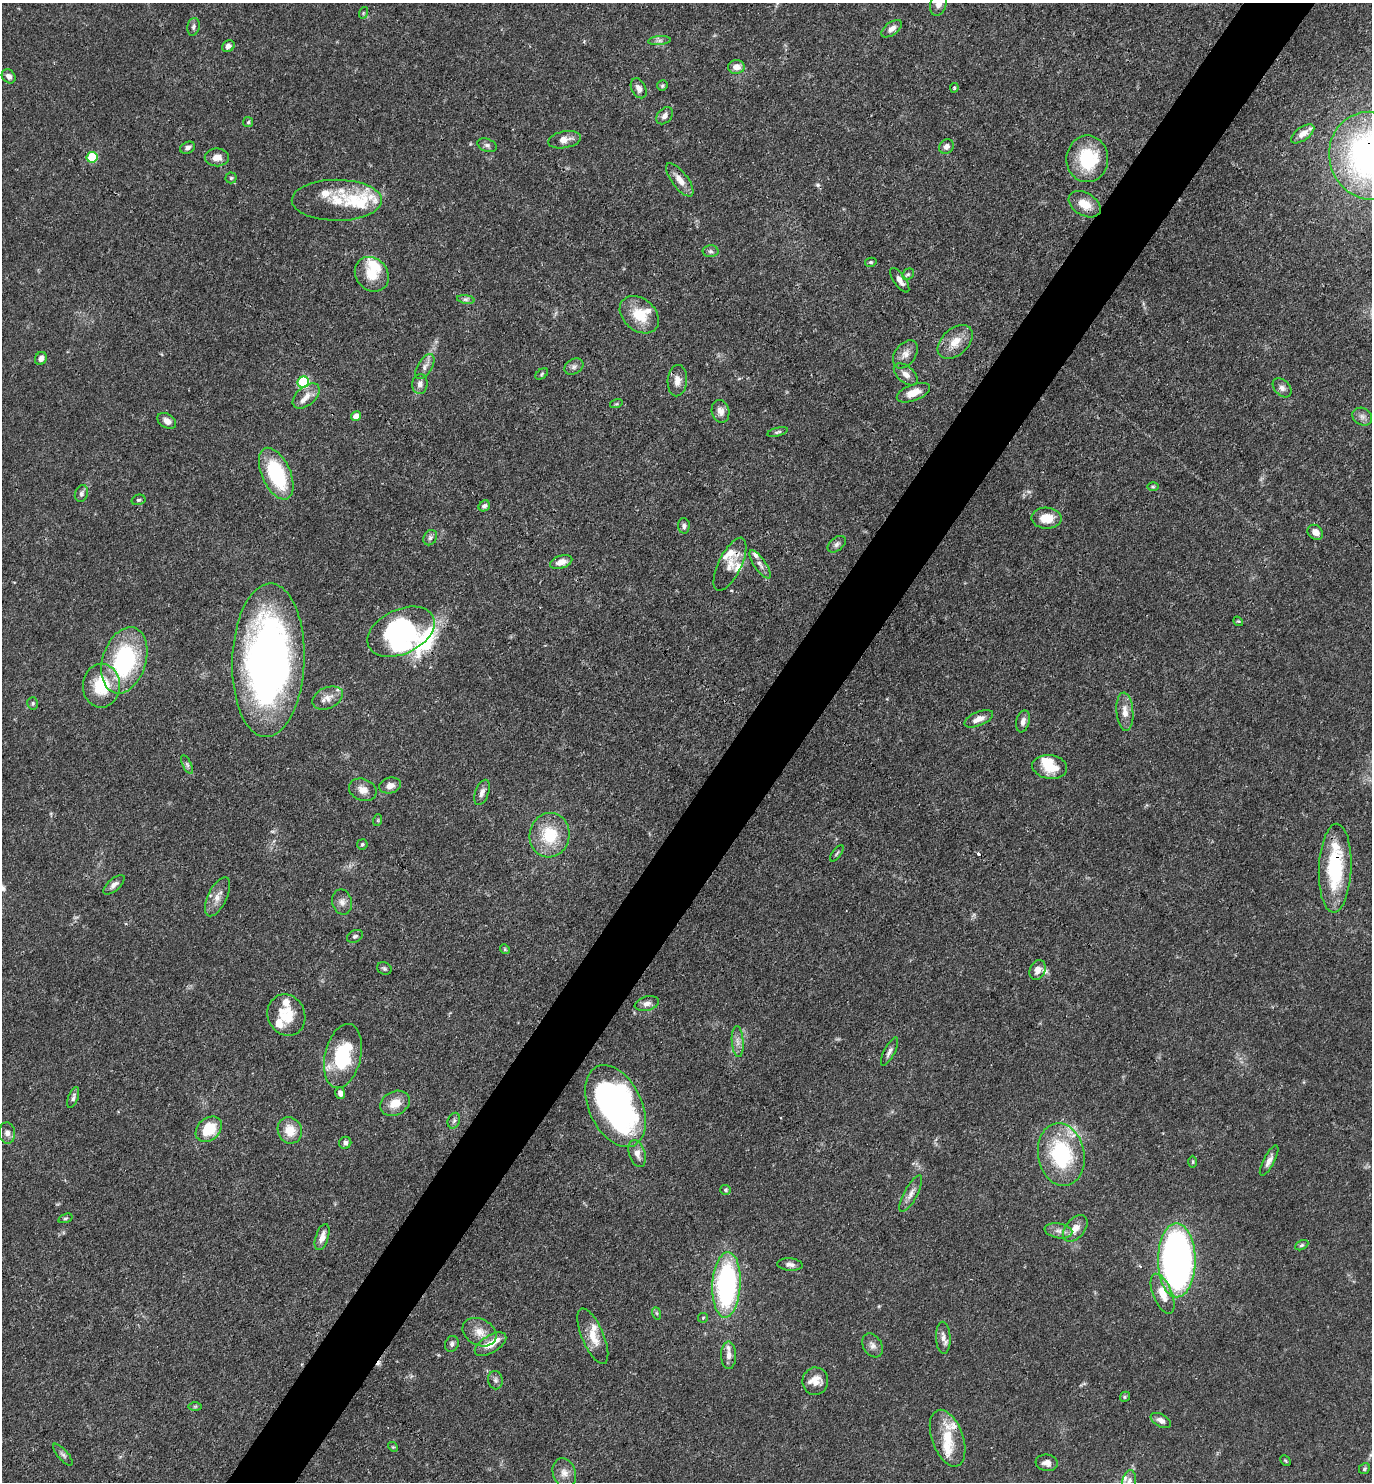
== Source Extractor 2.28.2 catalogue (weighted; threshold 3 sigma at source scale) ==
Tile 10 of 4 x 4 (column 2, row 3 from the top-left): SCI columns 1663-3032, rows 1481-2960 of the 5924 x 5919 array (HDU 1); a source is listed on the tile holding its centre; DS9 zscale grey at full resolution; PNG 1374 x 1484 px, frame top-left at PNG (2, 3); each listed source drawn as its Kron ellipse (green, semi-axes under 4 px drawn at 4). Shown black and unused: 5% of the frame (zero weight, under 3 of 4 exposures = <1% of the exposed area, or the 3 px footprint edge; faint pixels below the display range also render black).
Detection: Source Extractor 2.28.2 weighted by HDU 2 'WHT'; one run over the whole footprint, this tile lists its part. Background 0.0878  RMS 0.0038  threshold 0.017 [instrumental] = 3 sigma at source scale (4.5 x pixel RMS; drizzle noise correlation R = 1.50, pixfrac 1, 0.05/0.05 arcsec/px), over >= 5 px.
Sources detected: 173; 1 too faint to see at this stretch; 2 inside a brighter object's white glare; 3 cosmic-ray / hot-pixel residue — neither listed nor drawn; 24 inside a brighter listed object's ellipse — not listed separately; the other 143 listed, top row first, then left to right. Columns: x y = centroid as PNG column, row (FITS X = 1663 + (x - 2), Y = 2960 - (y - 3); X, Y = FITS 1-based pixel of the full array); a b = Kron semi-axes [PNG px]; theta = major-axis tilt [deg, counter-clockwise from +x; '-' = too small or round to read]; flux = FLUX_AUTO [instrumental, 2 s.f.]
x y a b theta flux
939 3 13 8 73 2.7
363 13 6 3 72 0.45
193 27 9 6 78 1
892 29 12 6 37 2.3
659 41 11 4 5 1.2
228 46 7 5 36 1.3
736 67 8 7 - 3.1
9 76 8 6 -47 1.6
662 85 5 5 - 0.6
639 88 10 7 -62 1.9
954 88 5 4 - 0.54
665 116 10 7 46 1.8
248 122 5 5 - 0.61
1303 134 13 6 36 3
564 140 17 8 11 3.4
487 145 10 6 -22 1.2
946 147 8 6 40 1.8
188 148 8 5 27 1.4
1371 156 44 41 -71 130
92 157 5 5 - 23
217 157 12 9 1 3
1087 159 23 21 87 22
231 178 5 5 - 0.67
680 180 20 8 -53 4.2
337 200 45 20 0 14
1085 204 17 11 -31 5.9
711 251 8 6 -2 0.98
871 262 6 4 12 0.53
372 274 18 15 -48 8.2
908 274 6 5 - 0.66
900 280 14 6 -55 2.4
466 299 9 4 -9 0.99
639 315 22 16 -41 10
955 342 20 13 43 6.3
905 354 16 10 54 3
41 358 7 5 62 2
425 367 14 7 58 2.1
574 367 10 7 31 1.4
542 374 7 4 38 0.63
906 374 14 8 -41 2.7
677 381 16 9 86 3.4
303 382 6 5 - 36
420 384 10 7 83 1.9
1282 388 11 7 -46 1.7
913 393 17 8 21 4.7
306 396 16 9 40 3.3
616 404 6 4 17 0.48
721 411 11 8 -77 2.4
356 416 5 4 - 4.7
1362 417 10 8 -29 1.9
167 421 10 7 -32 2.3
778 432 10 4 15 0.78
276 474 27 14 -66 32
1153 487 6 4 0 0.48
81 493 8 6 71 1.2
138 500 7 5 15 0.66
484 506 6 5 - 1.2
1047 518 15 10 -1 6.5
684 526 8 6 -87 1.2
1315 532 8 6 -40 2.6
430 538 8 6 56 1.1
837 544 10 6 39 1.3
561 562 11 6 17 3.3
730 564 29 11 64 5.1
760 564 16 6 -56 2.1
1238 621 5 4 - 0.48
401 632 35 22 25 46
124 660 34 21 73 45
268 660 77 36 88 210
101 686 22 18 87 15
328 698 16 10 25 3.5
33 703 6 5 - 0.66
1125 712 19 8 -85 4
979 719 15 7 23 3.1
1023 721 11 6 75 2
187 765 10 4 -63 0.91
1050 767 17 12 -7 8.5
390 786 11 7 15 2.5
363 790 14 10 -21 3.5
482 792 13 7 70 1.9
378 820 6 3 72 0.42
549 835 22 20 80 16
362 844 5 5 - 0.66
837 853 9 3 54 0.56
1335 868 44 16 88 29
114 885 13 6 42 1.9
218 897 21 9 65 3.5
342 902 13 9 -77 2.3
355 936 8 6 27 0.9
505 949 5 4 - 0.51
384 968 7 6 - 0.76
1038 970 10 7 67 2.7
647 1004 12 7 15 2
286 1015 21 18 -66 11
738 1042 15 6 -86 2.2
890 1051 15 5 62 1.7
343 1056 32 18 77 24
340 1093 6 4 -74 1.5
73 1098 11 5 70 1.2
395 1103 16 11 27 5.5
615 1106 43 26 -64 150
454 1121 8 6 68 1
209 1129 15 11 42 11
290 1130 13 12 - 6.5
7 1133 11 8 -85 1.8
345 1143 6 6 - 1.3
637 1154 14 8 -72 2.9
1061 1155 32 23 -79 35
1269 1161 17 5 62 2.3
1193 1162 6 4 90 0.53
726 1190 5 5 - 0.57
911 1194 20 6 62 2.5
65 1218 7 4 18 0.64
1075 1228 15 9 50 3.9
1058 1231 14 7 -10 2.4
322 1237 13 6 72 2.8
1302 1245 7 4 27 0.66
1177 1260 37 19 -90 180
790 1265 12 6 -5 1.7
726 1285 33 14 87 74
1163 1294 21 9 -68 7.2
656 1313 6 4 -70 0.55
703 1318 5 5 - 0.49
479 1332 18 13 -28 4.9
593 1336 30 11 -67 6.6
943 1338 16 7 -87 2.3
452 1344 8 6 66 1.3
490 1344 18 8 32 5.7
872 1345 13 9 -60 2.1
728 1355 14 7 -89 2.5
495 1380 9 7 -80 1.1
815 1381 13 13 - 4.7
1125 1397 5 4 - 0.5
195 1406 7 4 1 0.56
1161 1420 11 6 -28 2
948 1438 29 15 -70 11
393 1447 5 4 - 0.43
63 1455 14 5 -50 1.2
1285 1461 6 3 -45 0.4
1047 1463 11 8 -8 2.3
1364 1469 6 5 - 0.72
564 1473 15 11 -71 3.2
1129 1481 11 6 79 1.9
Overlapping masked pixels (flux is a lower limit): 2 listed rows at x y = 1371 156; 1335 868
Isophote crosses this tile's border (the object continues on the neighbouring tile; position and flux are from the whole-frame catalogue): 3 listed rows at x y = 939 3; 1371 156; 1129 1481